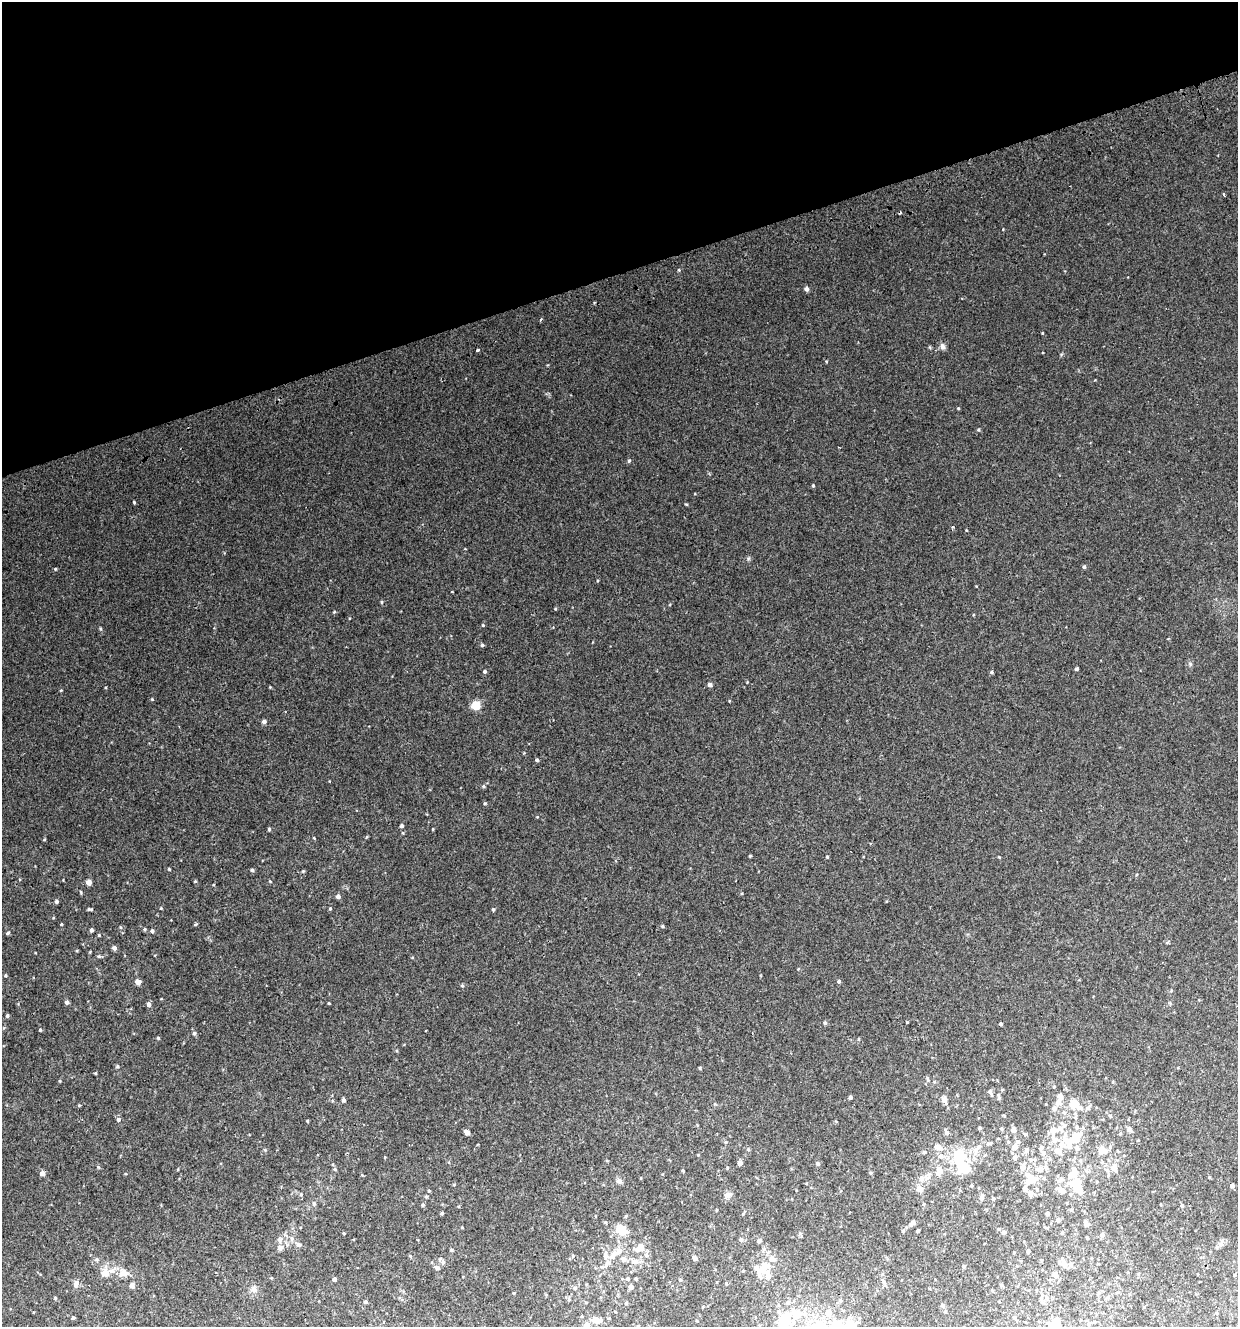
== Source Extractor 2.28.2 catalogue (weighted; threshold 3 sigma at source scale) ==
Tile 3 of 4 x 4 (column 3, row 1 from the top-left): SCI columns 2573-3808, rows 4022-5346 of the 5195 x 5393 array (HDU 1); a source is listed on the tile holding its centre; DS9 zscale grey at full resolution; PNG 1240 x 1329 px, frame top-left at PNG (2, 2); no overlay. Shown black and unused: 21% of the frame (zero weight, under 2 of 3 exposures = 3% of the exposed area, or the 3 px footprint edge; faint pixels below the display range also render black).
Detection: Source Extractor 2.28.2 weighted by HDU 2 'WHT'; one run over the whole footprint, this tile lists its part. Background 0.0199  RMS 0.008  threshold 0.036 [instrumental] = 3 sigma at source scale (4.5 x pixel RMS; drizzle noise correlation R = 1.50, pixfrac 1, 0.0396/0.0396 arcsec/px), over >= 5 px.
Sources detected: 241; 3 inside a brighter object's white glare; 1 cosmic-ray / hot-pixel residue — not listed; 26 inside a brighter listed object's ellipse — not listed separately; the other 211 listed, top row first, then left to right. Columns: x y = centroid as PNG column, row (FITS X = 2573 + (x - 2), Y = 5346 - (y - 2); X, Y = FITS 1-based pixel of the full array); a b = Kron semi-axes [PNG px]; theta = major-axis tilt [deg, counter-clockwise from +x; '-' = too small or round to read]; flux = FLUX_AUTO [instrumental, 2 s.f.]
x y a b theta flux
1224 194 3 2 - 1.6
806 289 5 5 - 2.2
540 319 3 3 - 3.4
942 346 9 7 -65 2.2
477 350 3 3 - 1
958 408 4 3 - 0.62
978 430 4 4 - 0.81
629 461 5 4 - 0.99
813 486 4 4 - 0.79
134 502 4 3 - 0.73
1084 567 5 4 - 1.3
55 569 4 3 - 0.67
381 602 4 4 - 0.75
483 625 4 4 - 0.69
482 645 5 4 - 1
1076 669 3 3 - 1.2
485 671 4 4 - 1.3
991 672 5 4 - 0.93
710 685 4 4 - 2.9
61 690 4 3 - 0.52
152 699 4 3 - 0.59
475 705 10 9 - 7.8
264 721 5 4 - 2.1
537 760 4 4 - 1
483 786 5 4 - 0.96
485 803 4 3 - 0.67
402 826 4 4 - 1.2
269 829 4 4 - 0.95
433 829 4 3 - 0.55
750 856 3 3 - 0.75
827 857 4 3 - 0.75
999 857 4 3 - 0.57
169 869 4 3 - 0.62
252 870 4 4 - 1
303 871 4 3 - 0.72
195 881 5 4 - 0.69
89 882 4 4 - 5.6
338 896 5 4 - 2.2
56 901 4 4 - 1.5
90 909 7 3 -5 0.96
330 909 4 4 - 0.8
493 910 4 4 - 0.89
61 924 4 3 - 0.55
196 924 4 4 - 0.92
662 926 4 4 - 0.81
145 929 4 4 - 0.83
91 930 4 3 - 1.7
152 931 4 4 - 1.4
8 933 5 4 - 0.91
99 935 4 3 - 0.64
114 948 5 4 - 2.4
6 975 4 4 - 0.81
839 981 5 4 - 0.93
138 982 5 5 - 4.2
462 986 5 3 - 0.69
1171 991 5 3 - 0.66
67 1002 4 4 - 2.2
329 1003 3 3 - 0.6
149 1005 5 5 - 2.2
7 1016 4 4 - 1.1
825 1023 5 4 - 1.1
1001 1024 3 3 - 1.1
40 1030 3 3 - 0.68
194 1033 5 4 - 1.4
158 1038 3 3 - 0.89
117 1066 5 4 - 0.9
700 1068 5 3 - 0.78
95 1073 4 3 - 0.6
1054 1087 4 4 - 0.65
990 1092 9 4 -55 1.4
1060 1096 10 7 84 3.3
850 1097 4 4 - 1.8
343 1100 4 4 - 1.6
944 1100 6 6 - 3.3
1074 1103 10 10 - 8.7
79 1105 4 3 - 0.66
1054 1108 7 6 - 2.6
1088 1108 7 5 1 1.6
1064 1113 6 5 - 1.5
1110 1116 5 3 - 0.79
118 1119 5 5 - 1.7
307 1121 5 3 - 0.58
980 1128 4 3 - 1.1
1060 1128 9 8 - 3.9
1001 1129 5 4 - 0.83
1129 1129 5 4 - 3.1
1014 1130 5 5 - 3.7
467 1132 5 4 - 3.6
946 1132 9 5 -64 2.2
1025 1134 5 4 - 0.84
1074 1138 25 11 41 21
1054 1139 13 9 -54 6
726 1142 5 4 - 0.85
989 1143 8 5 12 1.6
1015 1146 11 7 71 3.2
938 1147 13 8 -24 4.8
1042 1147 9 5 36 1.6
748 1149 5 3 - 0.72
1026 1150 6 6 - 1.9
1102 1150 8 7 - 9.4
924 1152 5 4 - 1.1
960 1155 11 8 -27 17
941 1156 8 6 16 2.3
385 1157 4 3 - 0.47
1015 1157 5 5 - 2.2
1080 1160 5 5 - 1.1
1102 1162 5 5 - 1
740 1163 5 4 - 2.6
817 1163 5 4 - 1.3
1023 1167 6 5 - 5.4
1114 1168 6 5 - 5.3
334 1169 6 4 -89 0.88
1040 1169 9 8 - 3.9
939 1170 11 7 77 4.9
683 1171 4 3 - 0.76
1086 1171 6 4 -90 1.5
1075 1172 8 6 -88 6.7
42 1173 5 4 - 3.5
929 1174 6 5 - 1.5
1108 1175 5 3 - 0.85
922 1178 7 6 - 2.6
1044 1178 6 4 -45 0.95
1032 1179 11 8 18 10
619 1181 8 5 -9 1.9
1232 1185 4 4 - 1.8
972 1186 4 4 - 0.77
1075 1188 25 9 -47 8.9
919 1189 6 6 - 4.8
1025 1189 7 5 -60 1.6
1062 1190 8 6 -31 5.4
429 1191 5 4 - 0.73
1030 1193 5 5 - 3
728 1195 10 5 5 2.1
426 1196 5 3 - 0.82
982 1197 8 5 86 1.9
993 1199 4 3 - 0.98
314 1203 7 4 -71 1
923 1204 5 3 - 0.67
423 1205 4 4 - 1.1
1182 1206 5 4 - 1
442 1213 4 4 - 0.88
743 1214 5 4 - 0.69
1047 1214 3 3 - 1.5
1058 1220 5 5 - 1.3
605 1222 5 3 - 0.62
913 1222 4 4 - 1.4
1086 1224 5 4 - 3
622 1230 10 8 -33 12
903 1231 4 3 - 1.1
917 1231 3 3 - 0.97
1003 1232 5 5 - 1.6
344 1233 3 3 - 0.63
1062 1233 4 3 - 0.69
1102 1235 5 4 - 2
1087 1238 3 2 - 0.63
279 1240 7 7 - 2.2
741 1240 5 5 - 1.5
759 1241 5 5 - 1.7
299 1244 9 6 -22 2.5
1220 1244 8 6 0 2.1
280 1247 8 8 - 2.8
640 1247 8 6 39 8.2
451 1250 4 4 - 1.2
1028 1251 4 3 - 1.6
614 1254 16 8 50 7.7
646 1255 7 6 - 2
694 1258 4 4 - 2.5
1092 1258 4 3 - 0.48
97 1259 6 4 72 0.95
624 1259 6 6 - 3.1
772 1259 7 6 - 4.5
443 1262 8 6 -87 2
635 1262 9 7 22 3.3
1064 1264 10 6 -74 2.9
964 1266 4 3 - 1.1
437 1268 7 5 -25 2.2
763 1269 12 9 82 10
743 1271 3 3 - 0.5
105 1273 13 11 8 7
123 1273 13 10 22 6.6
1055 1274 8 7 - 2.3
334 1279 4 4 - 2.1
628 1279 5 4 - 1.4
636 1279 4 3 - 0.77
680 1280 4 4 - 0.71
726 1284 5 3 - 0.66
76 1285 9 6 78 2.9
1001 1285 5 3 - 0.77
132 1286 5 4 - 4
631 1287 4 4 - 2.9
575 1288 5 5 - 1.3
254 1290 8 6 -3 2.5
514 1293 4 3 - 0.68
1108 1297 6 4 49 1.1
1047 1298 6 5 - 1.9
1041 1299 7 5 -62 1.5
840 1300 6 5 - 1.1
365 1302 5 4 - 1.1
626 1303 5 4 - 0.73
788 1303 6 5 - 1.7
942 1305 6 5 - 1.3
779 1312 6 5 - 1.4
798 1315 14 10 31 9.9
1014 1317 5 4 - 1.1
73 1318 4 3 - 0.97
785 1319 14 9 56 22
596 1320 9 7 -19 5.3
1056 1323 16 11 -74 7.2
1088 1324 5 5 - 1.1
587 1325 9 6 -44 5
848 1326 20 9 23 21
Isophote crosses this tile's border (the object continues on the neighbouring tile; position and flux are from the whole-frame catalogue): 4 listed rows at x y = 785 1319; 1056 1323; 587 1325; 848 1326
Unlisted compact peaks at least as high as the median listed source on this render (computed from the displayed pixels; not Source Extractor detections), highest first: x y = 1042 333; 555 609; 161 908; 100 629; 686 504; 748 559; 334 612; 679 270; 953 527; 44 839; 98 1167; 81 892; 314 838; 270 687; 1003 229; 60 1081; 99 956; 1190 664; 106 687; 270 881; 747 682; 966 530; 53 918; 729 701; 403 833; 120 927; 265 1150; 90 952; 329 781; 537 817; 929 347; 1061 354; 367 837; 976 586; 1095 380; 907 1022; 695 494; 597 581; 63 880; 213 885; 742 893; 77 951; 410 1256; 55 1298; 35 953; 524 753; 548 365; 798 969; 412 957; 670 604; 125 1174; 886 901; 18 1004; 397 1051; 301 1194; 178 1169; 454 1184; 1136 875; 161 999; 698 1155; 462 1227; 362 1175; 332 1101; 927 1078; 607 1161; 858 1039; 760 975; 465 549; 1167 942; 1043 352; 973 615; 573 1256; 155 955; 593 642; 715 1104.